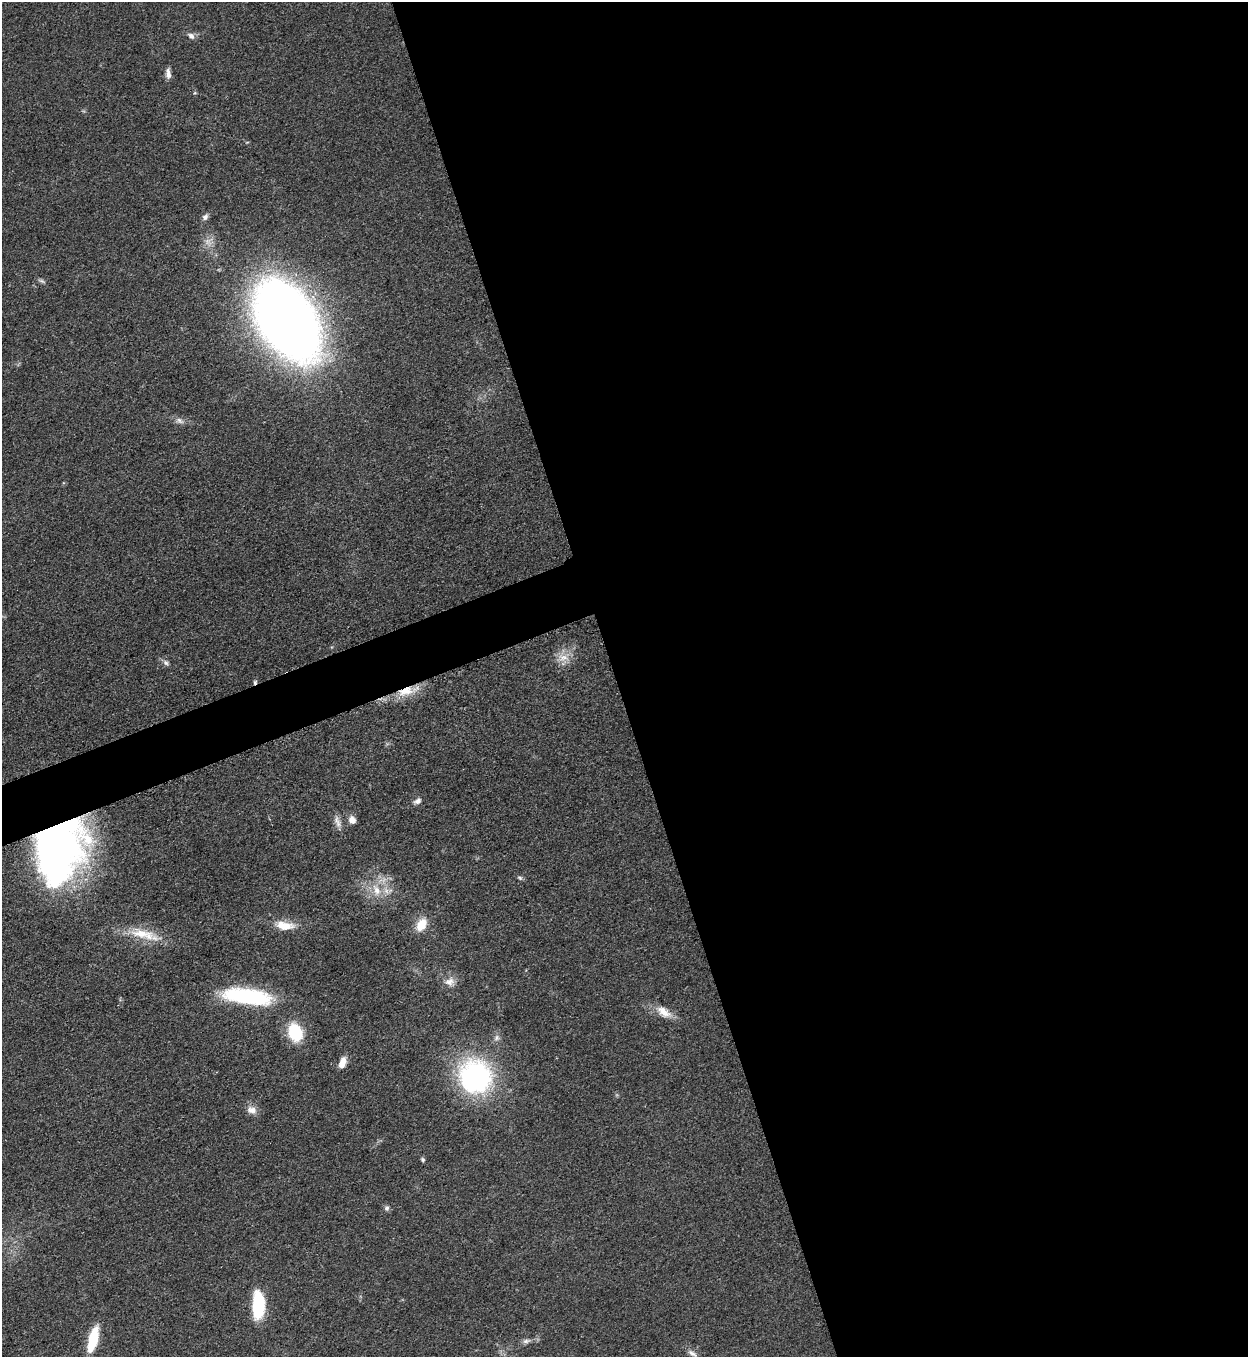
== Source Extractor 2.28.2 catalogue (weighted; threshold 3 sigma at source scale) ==
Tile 8 of 4 x 4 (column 4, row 2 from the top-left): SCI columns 4024-5269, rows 2722-4076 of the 5427 x 5438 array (HDU 1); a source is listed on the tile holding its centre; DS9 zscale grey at full resolution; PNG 1250 x 1359 px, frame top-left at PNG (2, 2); no overlay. Shown black and unused: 53% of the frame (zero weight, under 3 of 5 exposures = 1% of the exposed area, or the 3 px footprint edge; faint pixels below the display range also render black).
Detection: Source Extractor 2.28.2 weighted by HDU 2 'WHT'; one run over the whole footprint, this tile lists its part. Background 0.0634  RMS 0.0057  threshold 0.0255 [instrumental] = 3 sigma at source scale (4.5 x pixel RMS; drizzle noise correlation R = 1.50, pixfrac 1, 0.05/0.05 arcsec/px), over >= 5 px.
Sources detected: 34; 1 cosmic-ray / hot-pixel residue — not listed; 1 inside a brighter listed object's ellipse — not listed separately; the other 32 listed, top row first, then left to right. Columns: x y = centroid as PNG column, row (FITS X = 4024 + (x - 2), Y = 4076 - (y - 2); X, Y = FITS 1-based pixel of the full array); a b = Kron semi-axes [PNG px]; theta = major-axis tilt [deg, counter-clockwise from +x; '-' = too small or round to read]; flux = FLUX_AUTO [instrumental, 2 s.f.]
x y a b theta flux
191 36 10 7 -38 2.5
168 73 13 6 -88 3.2
194 93 5 3 - 0.66
205 217 9 7 43 2.1
42 281 11 4 -24 1.2
287 320 47 29 -58 1200
179 421 12 7 -22 2.9
563 658 18 11 -3 6.9
166 663 9 6 -39 1.9
406 691 21 10 16 12
417 801 11 6 30 2.5
336 820 13 9 -85 3.4
352 820 9 7 -58 4
59 850 60 44 71 290
520 878 7 5 -30 1.1
376 890 19 10 -69 8.7
421 925 17 11 61 9.6
284 926 23 10 -7 10
141 934 48 12 -13 17
449 982 15 11 15 5
247 996 52 16 -7 57
664 1012 23 11 -36 8
295 1032 15 11 -69 31
342 1063 12 7 72 5.7
476 1077 25 23 -62 140
252 1110 14 10 -24 4.4
423 1160 5 5 - 0.97
387 1208 8 6 87 1.5
258 1305 26 11 90 38
93 1339 26 8 76 22
526 1341 11 6 16 2.1
692 1353 15 6 -33 2.5
Overlapping masked pixels (flux is a lower limit): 2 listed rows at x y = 406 691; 59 850